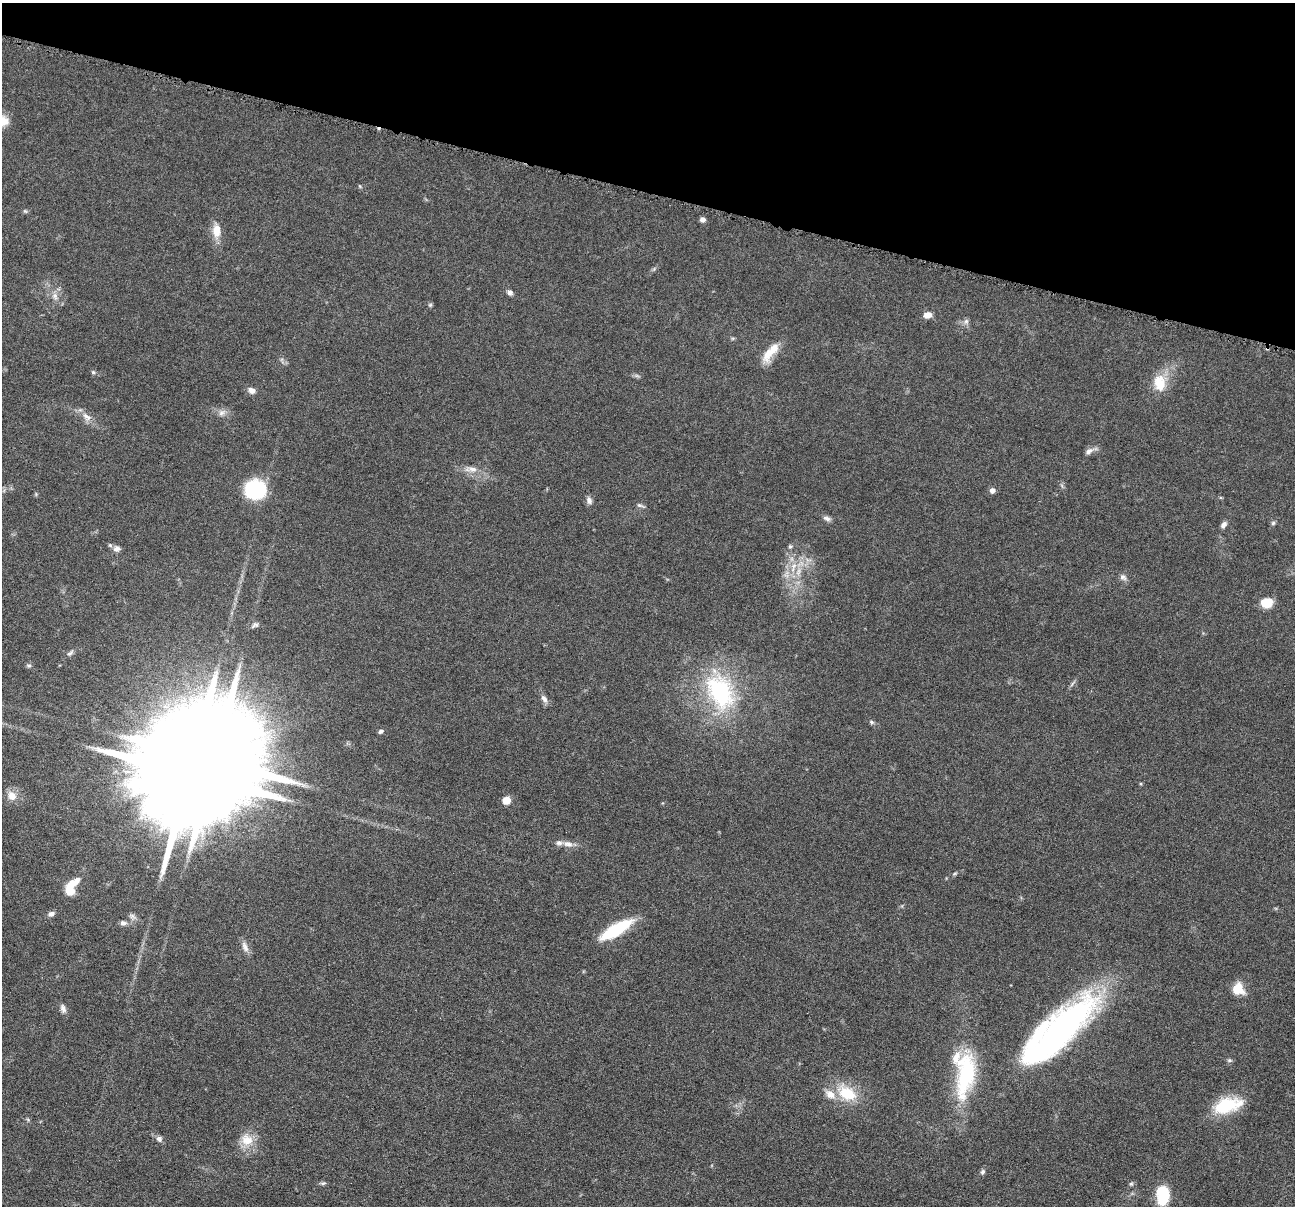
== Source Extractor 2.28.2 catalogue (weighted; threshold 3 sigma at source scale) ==
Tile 2 of 4 x 4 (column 2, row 1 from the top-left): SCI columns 1299-2591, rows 3867-5070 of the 5183 x 5199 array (HDU 1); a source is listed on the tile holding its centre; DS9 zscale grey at full resolution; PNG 1297 x 1208 px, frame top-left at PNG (2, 3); no overlay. Shown black and unused: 16% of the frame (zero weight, under 4 of 8 exposures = <1% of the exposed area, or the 3 px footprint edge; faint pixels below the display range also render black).
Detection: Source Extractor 2.28.2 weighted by HDU 2 'WHT'; one run over the whole footprint, this tile lists its part. Background 0.0372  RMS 0.0038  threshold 0.0156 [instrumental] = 3 sigma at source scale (4.09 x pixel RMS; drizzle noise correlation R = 1.36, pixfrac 0.8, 0.05/0.05 arcsec/px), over >= 5 px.
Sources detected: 70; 2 inside a brighter object's white glare — not listed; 5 inside a brighter listed object's ellipse — not listed separately; the other 63 listed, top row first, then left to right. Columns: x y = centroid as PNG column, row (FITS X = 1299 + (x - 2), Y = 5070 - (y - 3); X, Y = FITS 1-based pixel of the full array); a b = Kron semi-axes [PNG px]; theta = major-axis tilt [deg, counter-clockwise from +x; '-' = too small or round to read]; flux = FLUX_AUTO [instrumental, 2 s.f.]
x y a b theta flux
3 121 13 11 -9 4.4
25 211 6 4 -43 0.51
703 219 6 5 - 1.4
216 230 17 10 89 4.8
510 292 7 6 - 1.2
55 296 11 7 -63 2.1
430 305 6 5 - 0.54
927 315 10 8 8 2.3
966 321 8 6 88 1.1
770 353 29 10 51 6.6
93 372 5 5 - 0.58
637 376 7 4 -18 0.66
1160 383 22 15 -82 7.9
252 390 9 7 -24 1.9
221 413 9 7 22 1.6
86 417 15 8 -43 2.7
1090 451 17 6 23 1.8
471 469 21 7 -2 3.2
256 490 14 13 - 44
992 490 5 5 - 2
589 500 10 7 -74 1.5
640 505 9 5 -23 0.82
827 518 11 6 -21 1.2
1273 523 6 6 - 0.64
1224 525 8 5 56 1.4
790 546 6 5 - 0.63
117 549 10 8 17 1.7
793 567 18 5 70 3.3
798 572 13 7 71 2.9
1123 577 10 7 -38 1.3
1267 603 13 10 16 5.6
255 625 10 6 32 1.1
70 653 11 5 40 0.95
29 666 7 6 - 0.69
1072 684 9 3 58 0.73
720 692 52 33 -65 41
544 699 11 7 -50 1.6
871 722 7 5 -28 0.68
381 731 6 5 - 0.86
189 773 37 18 75 16000
12 796 13 11 -53 3.5
506 800 8 7 - 3.6
568 844 15 8 -10 2.5
955 873 6 4 19 0.48
70 890 12 10 -64 4.9
51 914 8 6 19 1.4
132 916 10 6 -45 1.2
123 923 7 6 - 1.2
616 929 36 11 31 18
245 947 16 7 -67 2.1
1238 989 14 13 - 5.9
63 1008 12 7 -74 1.5
1062 1029 77 29 44 120
1229 1060 7 5 6 0.64
966 1074 56 21 82 35
847 1093 28 17 -33 12
1225 1106 32 18 20 15
159 1139 8 8 - 1.2
247 1140 18 17 - 6.1
982 1172 7 6 - 0.83
323 1183 7 5 20 0.65
1131 1184 6 5 - 0.61
1163 1195 22 14 -88 12
Isophote crosses this tile's border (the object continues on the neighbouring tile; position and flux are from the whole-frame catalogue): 1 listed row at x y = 3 121